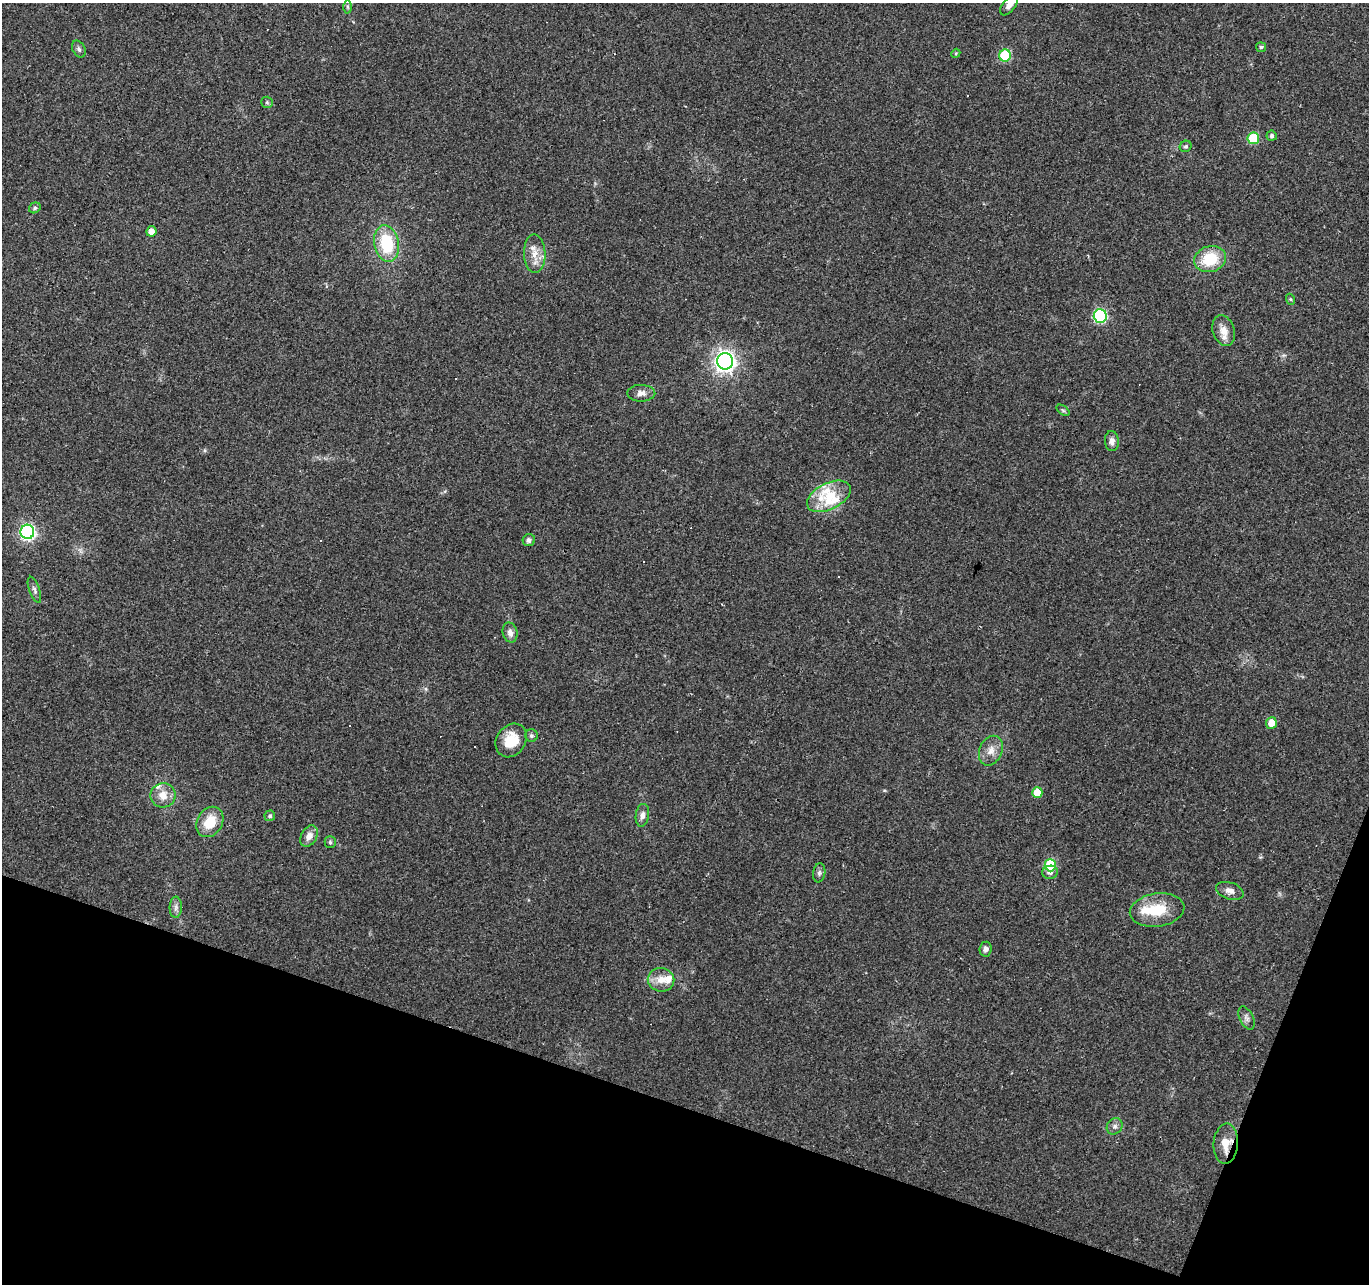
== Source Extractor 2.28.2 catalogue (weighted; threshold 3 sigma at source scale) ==
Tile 15 of 4 x 4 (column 3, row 4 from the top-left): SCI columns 2733-4099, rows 210-1491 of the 5469 x 5613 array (HDU 1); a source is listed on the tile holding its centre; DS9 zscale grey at full resolution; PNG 1371 x 1286 px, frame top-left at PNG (2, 3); each listed source drawn as its Kron ellipse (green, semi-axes under 4 px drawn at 4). Shown black and unused: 17% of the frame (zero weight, under 2 of 3 exposures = <1% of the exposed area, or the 3 px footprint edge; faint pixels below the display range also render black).
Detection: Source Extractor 2.28.2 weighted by HDU 2 'WHT'; one run over the whole footprint, this tile lists its part. Background 0.0349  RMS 0.004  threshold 0.018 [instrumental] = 3 sigma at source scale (4.5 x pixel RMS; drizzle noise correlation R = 1.50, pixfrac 1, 0.0396/0.0396 arcsec/px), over >= 5 px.
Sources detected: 63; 7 cosmic-ray / hot-pixel residue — neither listed nor drawn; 7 inside a brighter listed object's ellipse — not listed separately; the other 49 listed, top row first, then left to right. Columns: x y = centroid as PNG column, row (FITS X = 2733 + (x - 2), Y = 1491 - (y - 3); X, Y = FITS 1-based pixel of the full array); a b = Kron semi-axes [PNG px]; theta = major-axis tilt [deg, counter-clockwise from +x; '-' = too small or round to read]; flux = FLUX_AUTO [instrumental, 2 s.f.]
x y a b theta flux
1009 5 12 6 52 2.5
348 7 6 4 -89 0.6
1261 47 5 5 - 0.58
79 49 9 6 -62 1.1
956 53 5 3 - 0.37
1005 56 6 6 - 23
267 102 6 5 - 0.61
1272 136 5 5 - 0.84
1253 138 6 5 - 20
1186 146 6 5 - 0.78
35 208 6 5 - 0.77
151 231 5 5 - 3.1
387 244 18 12 -79 19
535 254 19 10 -88 5
1210 259 16 13 17 15
1290 299 5 3 - 0.39
1100 316 7 6 - 56
1224 330 15 11 -71 3.9
725 361 8 8 - 230
641 393 14 8 -1 2.4
1063 410 7 4 -36 0.68
1112 441 10 7 -85 2.1
829 496 23 13 27 9.1
27 532 7 7 - 100
529 540 6 6 - 1.4
34 590 14 5 -71 1.4
510 633 10 7 -76 2.2
1271 723 6 5 - 4.6
531 736 6 6 - 0.83
511 740 18 14 56 9.3
991 751 15 11 66 3.9
1037 793 5 5 - 7.3
163 795 12 12 - 4.8
642 815 11 6 82 1.9
270 816 5 5 - 0.65
210 822 16 12 58 9.4
309 836 11 8 59 3.1
330 842 5 5 - 0.63
1050 865 6 6 - 21
1050 872 8 6 10 2
819 873 9 6 81 1.1
1230 891 14 8 -17 2.7
176 907 10 6 87 1.6
1157 910 27 16 8 13
986 949 7 6 - 1.6
661 980 13 11 -8 4.9
1246 1018 13 6 -65 1.6
1115 1126 8 7 - 1.5
1226 1144 20 12 86 6.6
Overlapping masked pixels (flux is a lower limit): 1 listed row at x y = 1226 1144
Isophote crosses this tile's border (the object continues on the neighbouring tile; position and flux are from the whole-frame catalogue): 1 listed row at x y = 1009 5